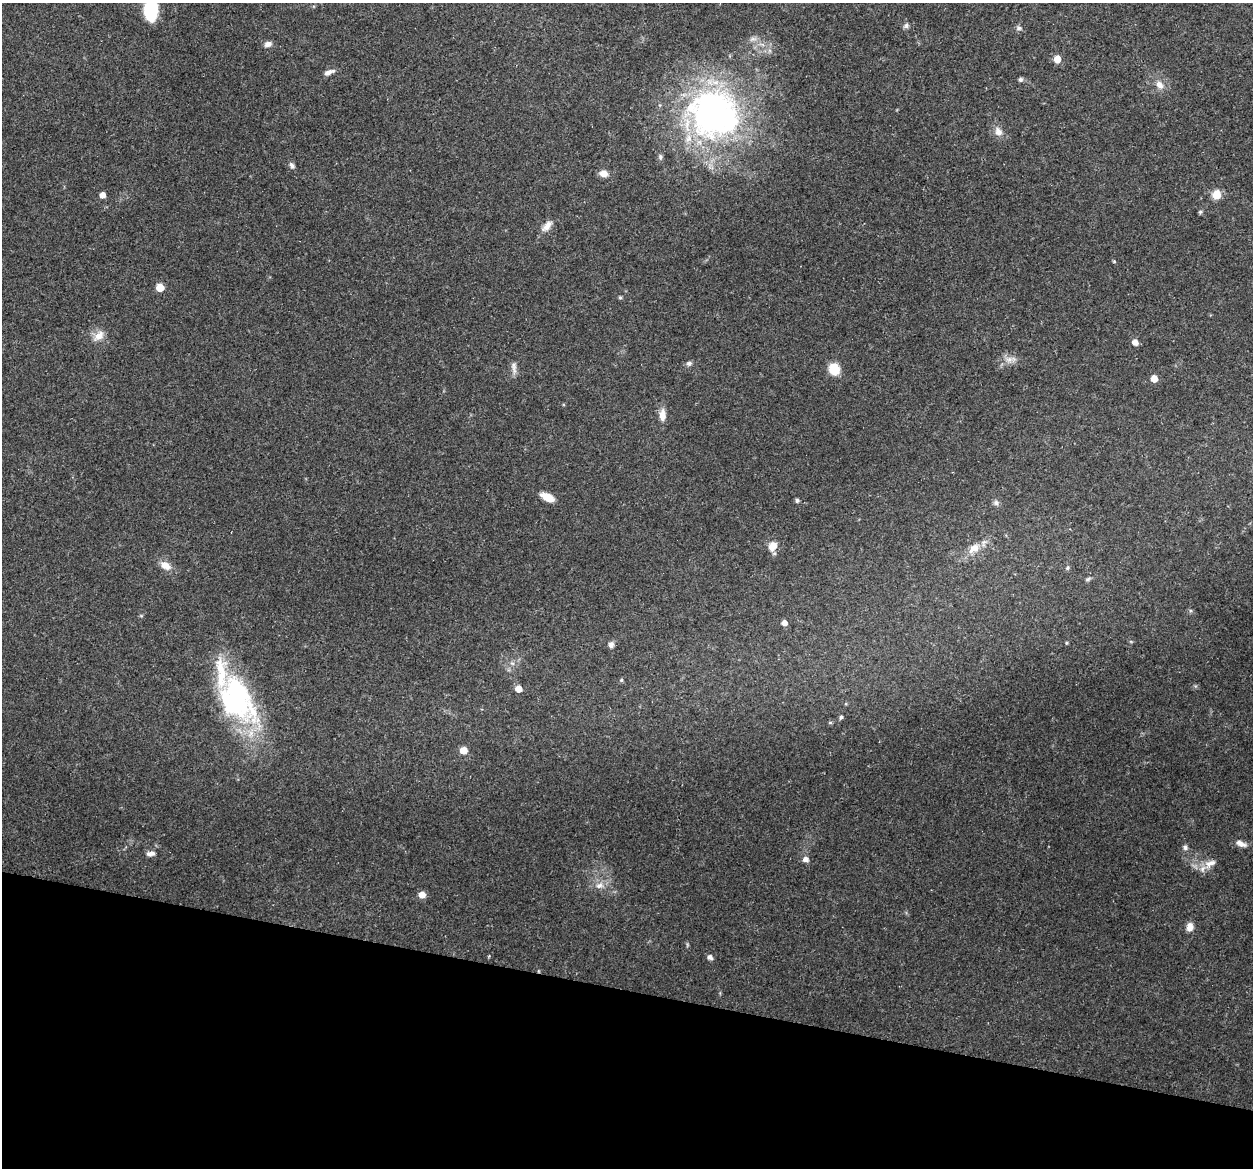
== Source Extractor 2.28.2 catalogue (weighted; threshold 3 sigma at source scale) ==
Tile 15 of 4 x 4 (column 3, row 4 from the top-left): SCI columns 2520-3770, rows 179-1344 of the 5024 x 5087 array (HDU 1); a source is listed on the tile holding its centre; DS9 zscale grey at full resolution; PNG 1255 x 1170 px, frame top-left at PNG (2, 3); no overlay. Shown black and unused: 15% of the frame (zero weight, under 3 of 5 exposures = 3% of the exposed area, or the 3 px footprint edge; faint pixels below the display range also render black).
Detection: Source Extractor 2.28.2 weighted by HDU 2 'WHT'; one run over the whole footprint, this tile lists its part. Background 0.0622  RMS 0.0056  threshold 0.0252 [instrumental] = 3 sigma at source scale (4.5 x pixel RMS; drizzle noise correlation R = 1.50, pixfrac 1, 0.05/0.05 arcsec/px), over >= 5 px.
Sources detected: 56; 1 inside a brighter listed object's ellipse — not listed separately; the other 55 listed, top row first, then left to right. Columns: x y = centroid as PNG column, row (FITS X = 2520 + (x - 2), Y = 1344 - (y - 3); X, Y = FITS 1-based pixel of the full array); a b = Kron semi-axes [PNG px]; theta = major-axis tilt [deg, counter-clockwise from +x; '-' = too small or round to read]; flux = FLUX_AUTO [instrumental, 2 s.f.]
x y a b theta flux
151 10 18 11 89 37
906 26 8 6 58 1.4
1019 28 8 5 0 1.5
268 44 9 6 18 2.6
1057 59 5 5 - 8.4
329 72 14 6 20 2.9
1020 79 6 5 - 1.2
1159 85 12 9 -52 4.4
714 114 68 62 -23 190
998 131 12 9 -62 4.1
660 157 8 5 -90 1.3
292 165 9 6 -58 1.7
603 174 10 8 -12 4.1
102 195 5 4 - 4.3
1216 195 6 5 - 19
1200 212 6 5 - 0.85
547 226 17 8 48 4.7
1114 261 5 3 - 0.52
160 288 5 5 - 13
620 298 5 4 - 0.76
99 336 18 10 42 5.3
1135 342 6 5 - 4.1
1009 359 11 9 -12 3.8
689 363 7 6 - 1.5
514 367 18 6 -84 2.9
834 369 9 8 - 17
1154 379 5 5 - 6.8
662 415 15 8 89 5.1
547 497 14 7 -27 8
797 500 4 4 - 1.4
996 503 8 7 - 1.6
772 546 12 9 60 5.7
974 548 16 11 37 7.1
165 565 15 9 -35 5.2
1068 568 6 5 - 0.96
1088 579 7 5 26 1
784 623 5 5 - 3.4
1066 643 4 3 - 0.6
611 645 8 6 85 2.1
512 663 7 4 -18 1.1
621 680 5 4 - 0.79
518 689 5 5 - 6.1
237 699 60 36 -57 95
841 717 5 4 - 1
830 723 5 3 - 0.62
463 750 6 6 - 6.3
1241 844 16 7 -19 3.5
1185 847 7 6 - 1.6
151 853 11 6 8 2.5
806 859 6 6 - 2.8
1210 863 19 10 27 5.7
599 885 12 9 16 4.1
422 895 6 6 - 5.4
1190 927 9 8 - 4.2
710 957 6 5 - 2.1
Isophote crosses this tile's border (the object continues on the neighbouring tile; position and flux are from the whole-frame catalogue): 1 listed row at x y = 151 10